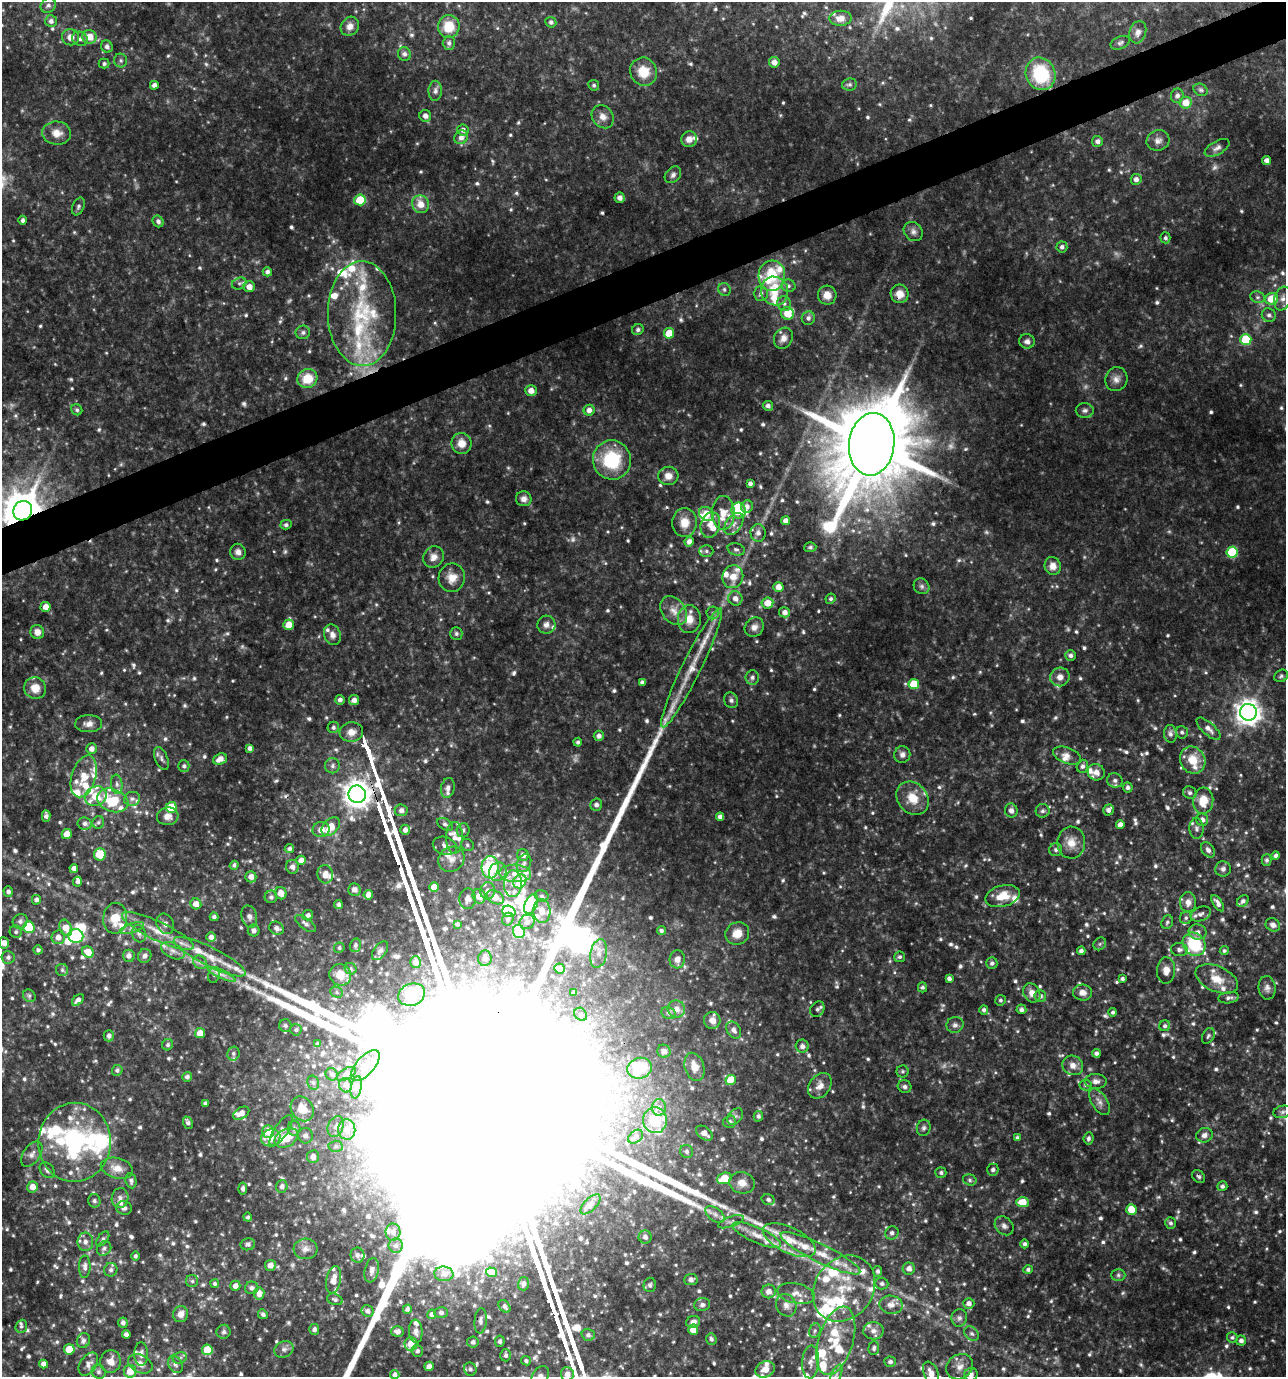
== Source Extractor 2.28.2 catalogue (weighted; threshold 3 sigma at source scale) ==
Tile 10 of 4 x 4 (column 2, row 3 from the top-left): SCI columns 1360-2643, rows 1378-2752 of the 5341 x 5502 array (HDU 1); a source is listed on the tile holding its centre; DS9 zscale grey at full resolution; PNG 1288 x 1379 px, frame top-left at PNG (2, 2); each listed source drawn as its Kron ellipse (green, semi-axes under 4 px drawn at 4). Shown black and unused: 3% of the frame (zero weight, under 3 of 4 exposures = <1% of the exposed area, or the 3 px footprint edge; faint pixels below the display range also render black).
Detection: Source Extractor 2.28.2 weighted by HDU 2 'WHT'; one run over the whole footprint, this tile lists its part. Background 0.0774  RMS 0.0076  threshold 0.0341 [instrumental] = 3 sigma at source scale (4.5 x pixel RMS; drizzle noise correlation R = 1.50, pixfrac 1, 0.0396/0.0396 arcsec/px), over >= 5 px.
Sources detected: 1081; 20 too faint to see at this stretch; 11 inside a brighter object's white glare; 2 cosmic-ray / hot-pixel residue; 3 long thin detections or spike segments (spike, bleed or trail) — neither listed nor drawn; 121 inside a brighter listed object's ellipse — not listed separately; of the other 924, all 500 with FLUX_AUTO >= 1.65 (the completeness limit of this list) listed and drawn (424 fainter detections not listed), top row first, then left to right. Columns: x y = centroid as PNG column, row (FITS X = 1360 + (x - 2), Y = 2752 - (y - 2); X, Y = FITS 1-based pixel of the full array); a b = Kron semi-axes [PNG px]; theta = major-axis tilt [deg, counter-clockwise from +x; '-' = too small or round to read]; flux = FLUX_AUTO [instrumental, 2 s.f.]
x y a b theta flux
48 5 8 7 - 2.8
840 18 11 7 1 6.3
51 21 6 6 - 3
551 22 5 5 - 2.2
350 26 10 8 54 5.4
449 27 11 11 - 18
1138 32 11 8 72 4.7
70 37 8 8 - 5.8
89 37 7 6 - 11
80 39 8 7 - 2.8
449 43 7 6 - 2.5
1120 43 10 6 23 2.2
107 47 6 5 - 2.6
404 54 7 6 - 2.4
121 60 7 6 - 2
774 62 5 5 - 5
104 64 5 5 - 1.8
644 72 14 13 - 17
1041 74 17 14 -66 51
849 84 7 6 - 2.1
154 85 4 4 - 3.8
594 85 5 5 - 1.8
1201 90 7 5 -30 1.7
435 91 10 7 87 3
1177 96 7 6 - 2.9
1186 103 6 6 - 11
425 116 6 5 - 4
603 117 12 10 -53 6
463 130 6 5 - 3.6
57 133 14 11 -6 8.1
461 137 7 6 - 4.4
689 139 8 7 - 5.9
1158 140 11 10 - 4.1
1097 141 5 5 - 2.9
1217 148 14 6 29 3.4
1267 160 4 4 - 3.5
673 175 9 7 47 2.7
1136 179 5 5 - 3.5
620 198 5 5 - 2.8
360 200 6 5 - 24
421 204 9 8 - 9.6
78 206 9 5 68 2
23 220 4 4 - 2.2
158 221 6 5 - 2.5
913 231 10 8 -46 3.6
1165 238 5 5 - 1.9
1062 247 5 5 - 2.5
267 272 5 4 - 2.7
772 276 15 13 84 44
239 283 7 5 23 1.9
788 286 7 6 - 2
249 287 6 5 - 5.9
724 289 7 6 - 1.9
775 291 14 13 - 12
761 293 7 7 - 2.8
900 294 9 9 - 8.2
827 295 9 9 - 7.1
1258 297 7 5 -19 2
1272 299 6 6 - 17
1283 299 12 8 72 5.1
784 303 7 7 - 2.7
787 313 6 6 - 12
362 314 52 34 -90 82
1269 315 7 6 - 2.6
808 318 7 6 - 2.6
638 330 6 5 - 2.2
303 332 7 6 - 2.3
669 333 5 5 - 17
783 338 11 9 60 4.8
1246 339 5 5 - 37
1027 341 8 7 - 3
307 378 10 9 - 18
1116 379 12 11 - 5
531 391 6 5 - 5.9
768 406 5 4 - 2.9
77 410 6 5 - 1.8
589 410 5 5 - 4.5
1085 410 9 7 1 2.7
462 443 10 10 - 9.2
872 444 31 23 83 11000
612 460 20 19 - 46
668 476 10 9 - 6
750 483 4 4 - 2.5
524 499 8 7 - 4
747 506 6 5 - 3.5
739 510 8 7 - 24
23 511 10 9 - 2300
723 513 17 11 -90 12
706 514 8 6 -29 11
786 521 4 4 - 4.6
685 523 14 12 87 10
734 524 12 7 53 5
286 525 5 4 - 2
710 525 13 9 74 7.8
758 533 9 7 -86 3.7
689 542 5 4 - 4.1
810 547 6 5 - 1.8
736 549 9 6 -16 2.1
706 551 7 6 - 2
238 552 8 7 - 3.7
1232 552 5 5 - 43
433 557 11 10 - 5.6
1053 566 9 8 - 6.3
733 577 11 10 - 9.7
452 578 14 13 - 8.9
921 586 8 7 - 2.4
778 587 5 5 - 6
735 598 7 7 - 4.8
831 599 5 5 - 2
767 603 6 5 - 11
46 607 5 5 - 6.7
674 611 16 11 -49 8.5
785 612 5 5 - 4
713 613 6 6 - 1.9
689 619 14 11 86 9.6
288 625 5 5 - 9.5
546 625 9 9 - 3.7
754 627 10 9 - 4.2
37 632 7 7 - 6
456 633 6 6 - 1.7
332 635 10 8 -68 4.1
1071 655 5 5 - 2.5
692 668 66 9 64 27
1281 676 7 6 - 1.9
752 677 7 7 - 2.2
1060 677 9 9 - 5.5
642 682 4 4 - 2
914 684 5 5 - 19
35 688 11 10 - 10
340 700 5 5 - 2.5
354 700 5 5 - 4.2
731 700 8 7 - 2.2
1248 712 8 8 - 720
89 724 13 8 0 4.8
333 727 6 5 - 1.9
1208 729 15 6 -42 5
351 732 12 9 5 6.3
1182 732 6 6 - 1.9
1170 734 9 6 -84 2.9
599 736 5 5 - 3.3
578 742 4 4 - 1.8
250 748 4 4 - 2.9
91 749 5 5 - 4.6
902 754 8 8 - 3.3
1067 755 15 8 -21 5.2
161 758 12 6 -68 2.8
220 759 7 5 19 6
1193 760 14 12 -59 15
184 766 6 5 - 2.2
332 766 7 7 - 2.5
1082 766 6 5 - 2.5
1096 772 9 8 - 4.6
84 776 21 12 73 15
1115 780 8 7 - 3.1
117 784 9 5 -85 2.5
1128 787 5 5 - 2.4
448 788 10 7 76 3.2
1190 793 7 6 - 2.3
357 794 9 8 - 880
96 796 11 9 25 19
913 798 18 14 -49 14
132 799 8 7 - 2.9
113 800 16 11 -20 31
1203 801 13 10 84 14
596 805 6 6 - 3.3
171 807 5 5 - 25
401 810 6 6 - 3.3
1108 810 6 5 - 2.9
1011 811 7 6 - 3.7
1043 811 7 6 - 2.2
46 816 6 4 -87 2.8
168 816 11 9 6 5.4
720 817 4 4 - 3.4
1202 820 6 6 - 3.8
98 822 6 5 - 1.8
85 824 7 6 - 2.8
445 824 8 5 -31 2.3
1120 824 4 4 - 4.4
331 827 11 7 47 12
321 829 8 7 - 5.5
1196 829 10 7 -88 2.8
405 830 5 4 - 3.5
463 830 7 6 - 2.4
67 834 5 5 - 11
454 838 16 8 90 6.4
1071 842 16 14 89 10
467 845 7 6 - 1.7
445 846 12 8 -16 4.2
289 849 4 4 - 2.2
1056 850 6 6 - 2.2
1208 850 8 6 -51 3.2
100 854 6 6 - 20
523 855 6 5 - 3.7
1276 856 4 4 - 2.4
451 859 13 12 - 7.5
301 860 5 4 - 5.2
1267 860 5 5 - 1.9
524 863 9 7 64 3
234 865 4 4 - 1.9
292 867 7 6 - 3.4
490 867 11 8 88 70
74 868 4 4 - 3.7
1223 869 7 7 - 2.9
498 872 9 8 - 5.3
515 873 16 9 -3 8.8
325 874 9 7 -80 7
251 877 5 5 - 5.1
520 881 7 6 - 26
77 882 5 4 - 2.4
513 884 13 9 87 7
434 887 5 5 - 8.8
354 890 6 6 - 3.8
487 891 8 7 - 4.4
8 892 5 4 - 2.7
281 893 6 5 - 6.7
368 895 5 4 - 4.8
479 896 7 6 - 7.3
542 896 7 5 -16 1.7
1002 896 17 10 15 14
271 897 6 6 - 2.3
495 897 9 6 -31 8.4
468 899 10 8 88 3.7
36 900 5 4 - 2.8
1243 901 7 5 43 2.2
1188 902 10 8 -89 5
1218 903 9 4 -57 3.7
196 904 5 5 - 6.5
531 904 10 6 66 57
338 905 4 4 - 2.6
509 911 6 5 - 24
542 911 12 8 -87 7.1
1201 914 10 7 23 3
308 915 5 5 - 2.7
214 917 4 4 - 2.2
249 917 11 7 -75 3.3
115 918 15 12 82 15
1186 918 6 6 - 1.7
508 919 6 5 - 1.9
20 921 8 7 - 3.2
527 922 8 7 - 3.1
1167 922 7 5 70 1.8
165 924 10 8 -62 3.3
305 924 12 5 -37 3
457 924 4 3 - 1.7
1273 925 7 6 - 4
29 927 6 5 - 25
66 928 8 6 -65 10
132 928 12 4 19 3.2
277 928 7 6 - 3.6
254 930 6 6 - 2.5
158 931 39 9 -25 17
661 931 4 4 - 1.8
16 932 6 6 - 1.7
519 932 6 6 - 43
1198 932 9 7 -9 3.6
737 933 12 11 - 11
139 934 9 7 -73 2.8
76 936 7 7 - 46
58 937 7 6 - 4.7
211 937 5 4 - 4
4 943 5 5 - 4.8
1100 944 7 5 46 1.8
1194 944 12 10 -48 53
355 945 7 5 74 2.2
339 948 5 5 - 1.8
38 950 4 4 - 2.1
1179 950 8 6 -7 2.5
173 951 12 7 -27 4.7
380 951 11 6 53 2.5
1081 951 4 4 - 2.3
1224 951 4 4 - 1.7
88 952 6 5 - 10
599 954 14 8 79 6.5
129 956 6 6 - 3.5
145 956 7 6 - 3.4
8 957 6 6 - 2.2
210 957 40 9 -26 16
900 957 5 5 - 1.7
485 958 8 6 84 3.3
677 959 9 7 85 4.8
200 962 7 6 - 2.6
416 962 6 5 - 4.2
992 963 6 5 - 2.1
351 969 6 5 - 1.8
560 969 5 5 - 8.8
62 970 6 6 - 1.7
1166 970 13 9 88 6.3
222 974 15 4 -25 4.2
214 975 8 6 73 2.3
340 975 11 10 - 12
949 978 4 4 - 2.5
1122 979 4 3 - 1.8
1217 979 22 12 -24 13
922 987 5 4 - 1.8
1267 988 12 8 -82 3.7
337 992 6 5 - 1.8
574 993 4 4 - 2
1032 993 10 8 -59 6.1
1082 993 9 8 - 5.2
411 995 14 11 21 39
29 996 7 5 -45 1.8
1040 996 6 6 - 2.4
1229 998 10 5 8 2.7
78 1000 7 4 45 4.1
1000 1000 5 5 - 1.7
676 1009 9 8 - 5.2
817 1009 8 6 50 2.1
1021 1009 5 5 - 2.3
984 1010 5 4 - 2.1
1113 1012 4 4 - 1.7
669 1013 7 5 -22 1.7
581 1014 7 6 - 2.1
712 1020 8 8 - 4.9
955 1025 8 8 - 3.1
285 1026 6 6 - 1.9
1165 1026 5 5 - 1.8
296 1030 6 5 - 1.7
734 1030 9 6 -57 3.2
200 1033 5 5 - 8.9
109 1036 6 5 - 2.1
1208 1036 8 5 62 1.8
317 1044 4 4 - 1.7
168 1045 6 5 - 1.7
802 1046 6 6 - 3
664 1051 7 6 - 2.6
233 1053 7 6 - 2.3
1096 1053 4 4 - 2.7
1073 1065 11 9 -27 5.9
365 1066 19 9 48 9.8
694 1067 14 9 -72 9.7
640 1068 12 10 16 24
117 1070 5 5 - 2
903 1071 6 6 - 1.7
332 1074 6 5 - 1.8
346 1074 10 5 30 2.8
187 1077 5 5 - 2.6
731 1080 5 5 - 20
1096 1081 11 7 -1 3.8
313 1083 7 5 -69 2
346 1085 7 6 - 2.6
1086 1085 6 5 - 1.7
820 1086 14 10 54 6.9
356 1087 11 5 80 2.7
905 1087 7 6 - 2
1099 1102 15 7 -57 4.7
206 1103 4 4 - 2.8
659 1107 8 6 90 3.7
302 1109 13 10 -55 13
1283 1112 9 6 11 2.5
241 1113 9 5 31 5.1
735 1116 9 6 49 2.4
758 1116 5 4 - 2
655 1120 13 12 - 25
730 1122 6 6 - 2.4
188 1123 6 5 - 2.4
336 1126 11 7 65 3.9
294 1128 8 6 -90 2.2
924 1128 8 6 74 2.1
347 1130 10 8 -82 6.6
268 1131 6 6 - 14
281 1131 18 7 56 4.3
704 1133 9 6 -36 6.6
1204 1135 8 7 - 3.7
305 1136 8 7 - 3.5
635 1137 8 6 39 2.5
271 1138 10 8 18 9.2
286 1138 12 8 29 16
1017 1138 4 4 - 1.9
1088 1138 6 5 - 2.1
75 1142 39 36 84 110
336 1146 7 5 1 1.7
687 1151 7 6 - 2.3
32 1154 14 8 56 4.8
313 1157 6 6 - 5.9
117 1168 16 10 -15 9
47 1170 9 6 -46 2.8
993 1170 6 5 - 2.4
941 1173 5 5 - 1.9
1199 1176 7 5 -44 1.7
724 1178 7 5 19 15
970 1180 7 5 -17 1.8
131 1181 7 5 -79 2.2
742 1183 13 10 -15 6.5
282 1186 6 5 - 3.1
1222 1186 5 4 - 1.8
32 1187 5 5 - 8
243 1189 6 4 -84 2.3
120 1198 10 8 79 3.7
768 1200 6 5 - 2.3
94 1201 6 6 - 2.2
1023 1202 6 5 - 14
590 1204 12 6 45 2.9
124 1208 7 6 - 2.5
1131 1209 5 5 - 18
715 1214 11 6 -37 3.9
248 1217 4 4 - 2.1
731 1222 13 5 19 2.9
1170 1223 6 5 - 2.2
1004 1226 10 8 -44 3.2
393 1232 8 7 - 3.8
892 1233 7 6 - 2.6
757 1235 26 7 -24 10
645 1237 6 6 - 2.9
103 1239 8 5 51 1.7
789 1240 28 13 -26 21
85 1242 9 8 - 3.7
248 1244 7 6 - 2.7
1025 1244 4 4 - 2.1
396 1246 7 7 - 3
104 1248 8 7 - 2.3
306 1249 12 10 4 5.5
820 1253 44 9 -26 19
357 1255 7 7 - 2.8
135 1256 4 4 - 1.9
270 1265 5 5 - 4.9
85 1267 11 6 88 3
909 1269 6 6 - 4.6
1028 1269 4 4 - 1.8
111 1270 7 6 - 2.5
372 1270 12 7 78 4.3
878 1271 5 4 - 2.3
491 1272 5 5 - 4.2
444 1274 9 7 -7 3.3
1118 1275 7 6 - 1.9
691 1279 7 5 5 2.7
334 1280 14 7 78 7.3
192 1281 6 6 - 1.7
882 1283 6 6 - 2.2
214 1284 4 4 - 1.7
523 1284 6 5 - 2.5
650 1285 7 6 - 1.9
235 1286 5 5 - 5
252 1288 6 6 - 2.6
844 1288 35 29 54 46
769 1291 7 7 - 5.4
259 1293 6 5 - 6.7
796 1294 19 10 -12 7.9
335 1299 8 5 -19 2
969 1303 5 5 - 4.1
702 1305 8 6 12 2.3
786 1305 11 10 - 5.5
891 1305 11 9 -10 5.8
505 1306 7 5 -52 2.5
407 1309 5 4 - 2.2
368 1311 6 5 - 2.8
441 1312 7 5 -1 2
181 1314 8 7 - 6.1
263 1314 5 4 - 2
432 1314 4 4 - 2.8
959 1318 9 7 80 2.7
481 1321 13 6 85 3.2
693 1322 7 6 - 4.2
123 1323 5 5 - 2.8
21 1326 7 5 68 1.9
314 1330 5 5 - 2.7
693 1330 5 5 - 11
397 1331 6 5 - 3.1
416 1331 11 7 -85 3.7
815 1331 7 5 69 1.9
873 1331 10 8 -2 4.6
224 1332 7 7 - 2
126 1334 4 4 - 2.6
972 1334 8 6 -43 2.6
588 1335 7 6 - 2.7
1232 1337 5 5 - 1.7
711 1339 6 5 - 2.1
1241 1340 5 5 - 3
83 1341 7 6 - 2.3
500 1341 6 5 - 2.3
836 1341 35 17 73 31
473 1342 6 6 - 3
411 1344 6 6 - 12
874 1348 7 5 85 1.9
69 1349 5 5 - 17
284 1349 10 8 24 3.3
207 1350 5 5 - 21
417 1351 6 5 - 2.1
141 1354 12 7 -90 3.6
506 1355 6 5 - 2.2
180 1358 7 5 23 1.9
111 1361 11 10 - 7.1
526 1361 5 4 - 1.7
810 1362 16 8 87 5.8
890 1362 6 5 - 2.3
43 1364 4 4 - 4.9
88 1364 13 8 55 4.3
140 1364 13 8 -27 6.1
175 1364 9 6 -58 2.9
429 1366 5 4 - 4.1
960 1367 14 12 37 6.9
470 1369 7 6 - 2.3
765 1369 10 8 23 7.5
130 1371 6 6 - 10
99 1372 7 6 - 2.1
931 1373 12 7 -66 6.2
395 1374 4 4 - 3.1
567 1374 7 6 - 5.7
971 1374 7 6 - 3.6
836 1375 11 4 64 2.4
540 1376 11 7 53 4
Overlapping masked pixels (flux is a lower limit): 5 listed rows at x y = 900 294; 872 444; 23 511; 692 668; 357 794
Isophote crosses this tile's border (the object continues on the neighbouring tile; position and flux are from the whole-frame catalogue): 8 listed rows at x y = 23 511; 1273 925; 4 943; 931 1373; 395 1374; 567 1374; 836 1375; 540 1376